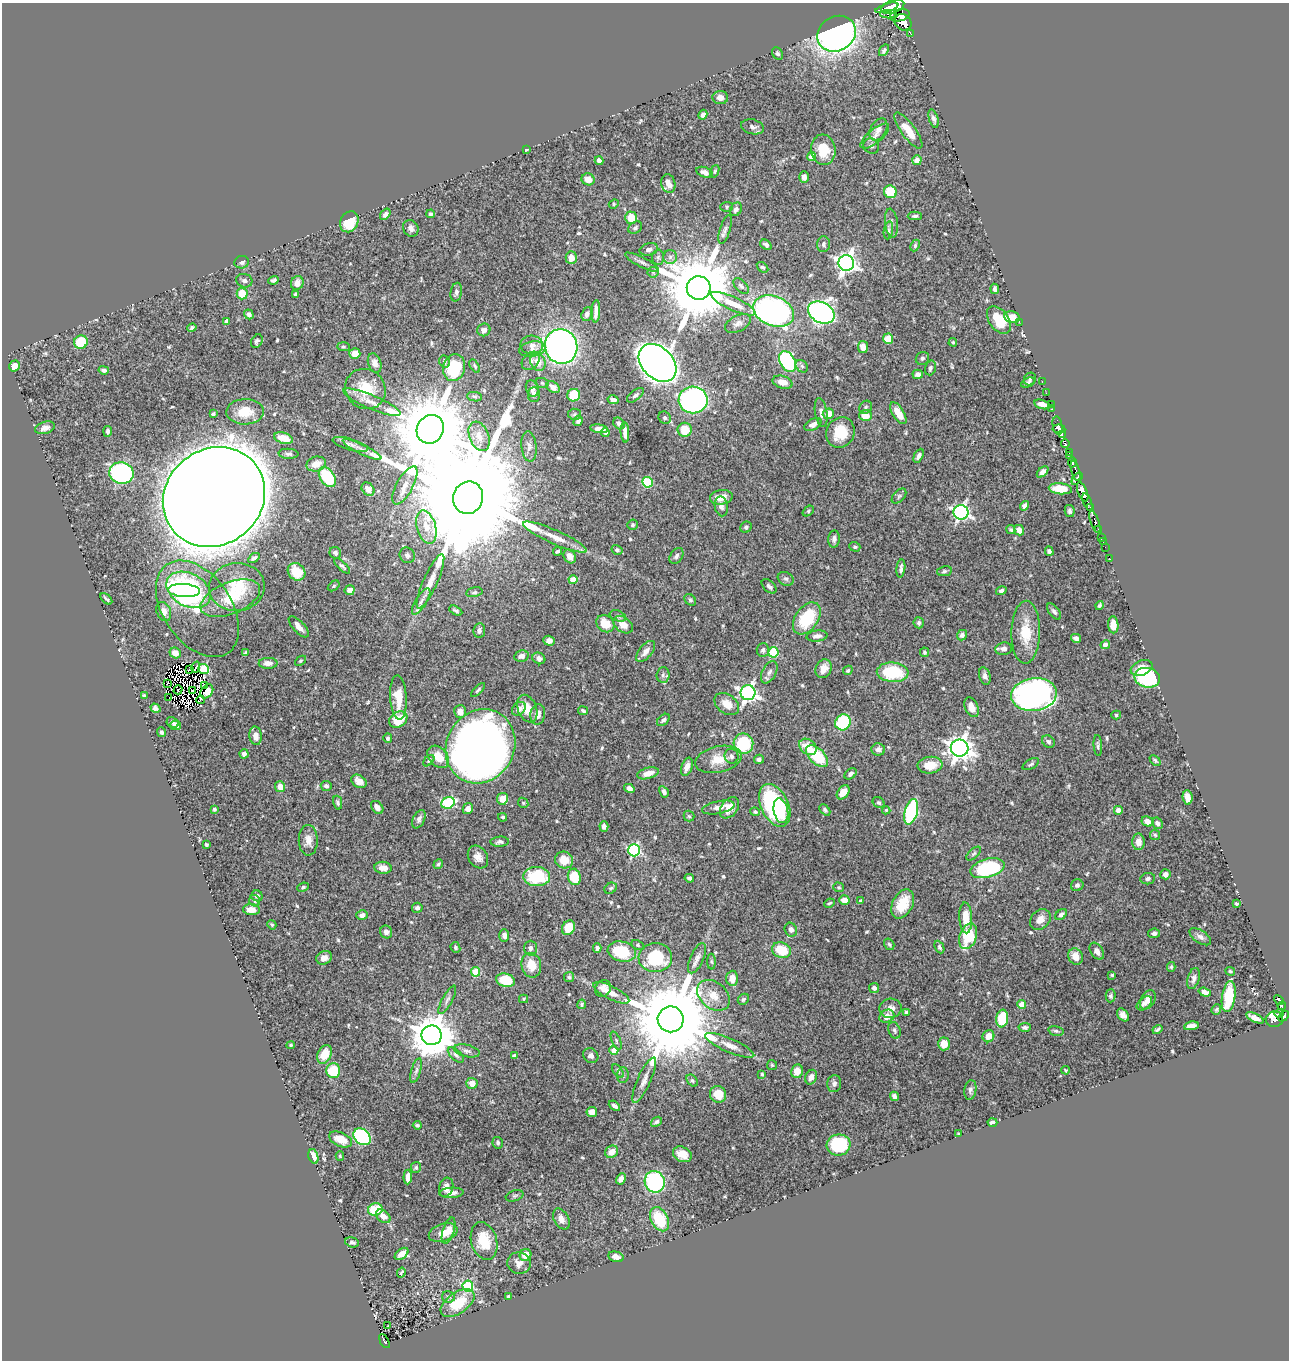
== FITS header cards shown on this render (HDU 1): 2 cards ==
NAXIS1  =                 1287
NAXIS2  =                 1358

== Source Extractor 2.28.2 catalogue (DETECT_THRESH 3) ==
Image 1287 x 1358 px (HDU 1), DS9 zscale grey, 1 PNG px = 1 image px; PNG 1291 x 1362 px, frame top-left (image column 1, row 1358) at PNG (2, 3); each listed source drawn as its Kron ellipse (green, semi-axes under 4 px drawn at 4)
Background 0.705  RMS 0.015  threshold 0.0454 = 3 sigma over >= 5 px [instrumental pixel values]
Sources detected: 613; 7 with non-positive FLUX_AUTO (blend fragments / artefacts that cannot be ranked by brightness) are neither listed nor drawn; of the other 606, the 500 brightest by FLUX_AUTO listed and drawn (106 fainter detections omitted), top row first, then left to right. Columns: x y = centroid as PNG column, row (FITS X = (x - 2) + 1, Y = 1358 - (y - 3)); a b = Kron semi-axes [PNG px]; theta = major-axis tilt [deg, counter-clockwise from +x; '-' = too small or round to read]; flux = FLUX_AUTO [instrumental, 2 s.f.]
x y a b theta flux
893 7 12 6 19 2400
887 8 12 3 17 1100
888 14 8 3 1 150
900 15 10 6 14 1400
903 22 9 7 -41 1700
910 33 3 2 - 41
837 34 20 17 32 470
884 50 6 4 55 2.1
778 53 6 5 - 2.3
720 98 8 6 -5 7.4
703 115 5 4 - 2.8
934 119 9 4 -74 3.5
753 127 11 7 -14 4.2
878 129 12 7 60 6.4
908 131 21 7 -54 16
875 136 17 7 40 6.6
871 146 8 7 - 3.1
526 150 3 3 - 1.4
823 150 15 12 -83 22
812 157 4 4 - 13
917 160 5 4 - 7.9
599 161 4 4 - 4.2
715 171 6 4 72 1.5
705 172 9 5 -21 5.2
804 177 6 4 -89 5
588 179 6 6 - 9.2
668 184 9 7 -77 8
890 192 6 6 - 37
614 204 5 4 - 1.4
727 207 6 5 - 1.6
736 209 7 5 57 3.5
385 214 6 4 51 3.7
431 214 4 3 - 2.2
915 216 7 4 2 2.2
631 218 6 6 - 18
349 222 11 9 61 28
891 223 14 6 -84 4.2
411 228 9 7 -57 4.6
635 228 7 5 35 2.5
725 229 14 5 71 3.8
888 230 9 4 82 2.2
823 244 8 6 88 3.2
766 245 6 4 -37 2.8
915 246 6 4 65 1.6
649 249 9 6 14 4.1
658 257 7 6 - 2.5
670 257 7 6 - 3.3
571 258 6 5 - 10
242 262 7 6 - 3.3
642 262 19 5 -27 4.3
846 263 8 8 - 600
763 267 6 4 -36 1.5
653 272 5 5 - 1.6
274 280 5 4 - 2.2
244 281 8 6 -14 3.2
297 283 7 6 - 6.7
741 286 9 5 -45 2.8
699 288 12 12 - 14000
995 289 5 3 - 2.9
456 292 9 5 79 4
242 294 6 5 - 23
295 294 3 3 - 1.6
733 304 24 6 -24 16
596 311 11 4 87 5.9
774 311 21 15 -21 280
821 313 14 10 -26 430
249 314 5 4 - 3.2
587 314 7 5 70 3.9
1012 317 8 6 -11 12
999 320 15 9 -54 35
227 321 4 4 - 3.9
1019 322 2 2 - 110
738 323 14 8 27 5.8
192 328 4 4 - 1.8
484 330 6 6 - 5.2
888 339 5 5 - 17
257 341 7 5 62 2.3
81 342 7 6 - 40
953 342 4 4 - 1.5
532 345 11 9 -2 6.4
561 346 17 16 - 510
343 347 6 4 -4 1.5
863 347 6 5 - 6.9
532 349 13 7 10 6.1
355 353 5 5 - 12
922 358 7 6 - 2.4
531 361 10 7 46 4.4
445 362 6 5 - 2.1
538 362 9 7 -66 11
788 362 11 7 -61 120
375 363 10 6 -72 5.4
657 363 22 15 -45 1400
14 366 6 5 - 8.9
475 366 7 4 -59 1.6
802 366 7 5 -45 2.5
454 368 14 11 75 50
930 368 7 5 74 2.8
104 370 5 3 - 2.8
918 374 5 5 - 5.2
1030 379 6 5 - 1.9
783 382 10 6 -17 8.7
1028 382 7 4 25 2
1042 382 3 2 - 17
542 383 6 5 - 1.5
553 387 7 5 -36 6.6
365 389 21 19 -44 29
532 389 8 6 -71 3.5
1046 393 2 2 - 8.7
534 394 7 6 - 3.9
574 395 6 6 - 26
635 395 10 5 38 2.8
474 397 7 4 -6 2.1
613 400 6 4 -13 3.8
693 400 14 13 - 270
372 402 31 7 -23 13
1042 404 8 4 -16 5.3
1051 405 3 2 - 11
866 407 7 6 - 2.2
1052 409 2 2 - 3.7
245 412 18 12 2 21
821 413 14 6 -80 5.5
898 413 12 5 -59 14
213 414 3 3 - 2.4
575 414 6 5 - 1.9
828 414 6 5 - 14
865 416 6 5 - 17
665 418 6 5 - 2.4
578 421 5 4 - 2.7
619 423 6 5 - 3
813 425 9 5 27 5.8
1057 426 9 4 -80 460
45 428 10 6 16 5.6
430 429 15 13 53 17000
599 429 9 4 -8 7.3
1059 429 6 3 -5 380
685 430 7 7 - 19
108 431 5 4 - 3.2
625 432 10 4 -86 6.7
840 432 15 14 - 29
605 433 4 3 - 2.7
1062 434 3 3 - 13
479 436 15 9 -68 12
283 438 9 5 -15 13
350 444 18 5 -16 5.5
1065 444 4 3 - 190
529 446 15 7 -84 5.4
362 449 21 5 -26 6.4
1069 452 4 3 - 43
288 454 10 5 -4 2.7
919 456 7 4 63 3.6
1070 456 3 2 - 12
1072 462 5 3 - 260
316 464 10 7 15 11
1076 471 10 3 -75 280
1043 472 7 4 44 4.1
121 473 12 10 -14 230
327 477 11 7 -56 60
1077 479 7 4 53 300
647 482 5 5 - 69
405 485 21 8 61 11
368 489 7 5 -47 7.5
1060 489 12 5 -5 19
1083 492 10 4 -68 1600
899 496 9 5 46 2.3
214 497 53 48 38 7900
721 497 11 7 6 12
468 498 16 15 - 65000
1087 502 9 3 -69 150
721 506 10 6 -79 4.5
1024 506 5 4 - 3.3
1090 508 3 2 - 79
808 511 6 4 38 1.6
1070 511 6 5 - 2.5
961 512 7 7 - 290
1095 522 12 3 -71 210
633 525 5 5 - 2.2
426 527 17 9 -74 16
746 527 6 5 - 2.4
1098 529 3 3 - 38
1011 530 5 4 - 1.5
1019 530 5 5 - 7.1
555 537 35 7 -24 15
1101 538 4 3 - 31
834 539 8 5 83 4.3
1103 542 2 2 - 6.1
855 547 6 4 -21 1.9
1105 547 2 2 - 6.5
617 550 6 4 -33 2.2
557 551 4 3 - 2.1
1049 551 5 4 - 3.1
335 553 6 5 - 3
407 555 8 7 - 3.4
570 556 7 5 -57 7
676 556 9 6 54 3.2
254 558 6 4 33 2.6
1109 558 3 2 - 7.6
342 566 10 4 -44 2.5
901 568 9 4 83 3.3
944 571 7 5 11 2.1
296 572 9 8 - 27
786 579 8 6 -28 3
573 580 4 4 - 16
430 581 29 7 66 13
334 586 6 4 37 1.5
769 586 9 5 -43 2.9
237 587 28 24 6 39
184 590 16 6 -5 74
189 590 23 16 -29 190
350 590 5 5 - 4.8
1001 591 5 4 - 2.7
474 592 8 4 11 2
230 598 31 16 22 33
106 599 7 2 -42 2
690 600 6 5 - 2.2
421 601 15 5 58 5
1100 605 4 3 - 1.9
197 609 54 34 -55 68
164 611 10 7 -69 5.9
456 611 7 4 -28 2.4
1054 612 9 5 -51 3
618 616 8 5 -21 2.2
807 618 18 11 55 54
919 623 5 5 - 3
605 624 10 7 -39 18
623 625 11 7 -38 10
1113 625 8 5 -85 11
299 627 13 5 -47 7
479 630 7 6 - 3.4
1026 632 31 14 89 31
962 635 5 5 - 3.4
817 636 10 5 7 4.9
1076 638 5 4 - 3.3
549 641 6 5 - 4.7
1105 645 5 4 - 3.9
1004 649 8 6 9 5.5
763 650 7 6 - 3
646 651 12 6 50 7.3
773 652 5 5 - 58
925 652 4 4 - 2.1
175 653 6 5 - 6.8
245 653 4 3 - 2
521 656 7 5 13 4.7
539 658 7 5 -31 4.2
301 661 6 4 40 1.3
268 663 9 5 0 6.2
196 667 6 2 72 3.6
1142 668 11 7 21 12
203 669 5 5 - 46
823 669 9 7 64 8.6
189 670 4 2 - 1.9
848 670 5 4 - 1.6
769 672 12 7 62 4.6
893 672 16 10 -3 59
663 675 8 6 87 3.2
985 676 9 5 -74 4
1147 678 13 9 -14 91
167 683 4 2 - 2.4
205 685 4 3 - 5.1
178 690 4 2 - 1.9
478 690 9 3 45 1.8
193 691 3 2 - 2
207 691 8 5 54 12
748 693 7 7 - 400
1034 695 23 16 7 460
144 696 4 3 - 1.7
169 697 2 2 - 1.5
398 697 22 8 -87 22
200 700 4 3 - 1.6
727 704 14 9 -36 14
971 707 10 6 -67 8.3
155 708 5 4 - 2.8
519 709 8 6 45 5.5
527 709 14 9 -66 16
583 711 5 3 - 2
460 712 6 6 - 8
538 714 10 7 79 6.6
1116 715 5 4 - 1.5
398 719 10 7 32 31
663 720 7 5 42 2.4
173 722 6 5 - 3.3
843 722 8 7 - 84
175 725 6 4 -10 4.2
162 732 5 4 - 2.4
256 736 9 6 -84 6.7
388 738 5 4 - 2.6
1048 742 7 5 -40 2.8
743 744 10 9 - 70
480 746 38 34 60 1300
1098 746 10 4 -86 2.2
808 747 10 7 -39 19
960 748 9 8 - 930
878 749 7 6 - 4.6
244 754 4 4 - 4.6
732 756 7 7 - 3.6
817 756 13 7 -44 48
438 757 12 9 -50 17
718 759 23 13 12 20
759 759 5 4 - 3.2
1155 760 6 4 -44 1.6
429 761 7 4 46 1.7
1031 764 9 4 29 2.2
930 765 12 8 5 18
687 767 9 5 69 7.4
648 773 11 5 15 9
851 774 7 4 37 3.4
359 781 8 6 -32 8.5
326 786 5 5 - 2.8
280 787 5 5 - 9.5
629 788 5 4 - 5.4
664 792 6 4 -60 3.4
843 792 8 5 52 10
1187 797 7 5 -83 8.1
502 799 6 5 - 13
879 802 6 5 - 2.3
338 803 7 4 -77 2.4
448 803 7 5 25 93
523 803 6 4 -46 1.4
775 805 22 13 -65 130
377 807 7 5 -49 6.6
718 807 16 6 12 6.9
729 808 12 8 53 12
214 809 3 3 - 2
468 809 5 5 - 6.3
825 810 6 4 -48 2.2
886 810 4 3 - 1.4
1118 810 4 4 - 7.1
781 811 12 7 -79 24
755 812 5 4 - 1.9
911 812 13 6 75 130
689 816 5 5 - 1.7
503 817 4 4 - 1.8
419 819 10 6 65 4.1
1148 821 6 5 - 7.6
1157 823 6 5 - 3.4
604 827 5 4 - 4.2
1155 835 5 5 - 1.6
308 840 15 9 -89 9.6
500 842 9 5 3 3
1139 842 8 6 -89 8.1
206 844 3 3 - 1.7
634 850 6 6 - 130
974 854 9 4 41 2
478 857 12 9 -59 8.5
564 860 9 8 - 16
438 864 5 4 - 1.7
383 868 8 6 -7 7.1
988 868 18 9 15 100
1165 874 5 5 - 3.7
537 876 13 9 -4 53
574 877 8 6 -75 29
689 878 5 4 - 2.3
1148 879 7 5 8 3.1
1077 885 6 6 - 2.8
303 887 6 4 22 1.8
839 887 5 4 - 1.6
611 888 6 5 - 2.1
257 896 6 5 - 3.7
844 900 5 4 - 10
255 901 6 5 - 2.7
861 901 4 3 - 2.4
829 903 5 3 - 1.5
903 904 16 10 63 27
1236 904 4 3 - 1.4
417 908 5 5 - 3
251 910 8 5 -4 10
362 915 6 5 - 4.9
1061 915 6 4 43 3.1
966 918 15 6 -87 21
1040 919 11 9 47 9.3
272 925 5 4 - 1.5
568 928 8 6 60 24
791 930 7 6 - 3.5
386 932 6 6 - 4.1
1154 933 6 4 8 3.1
504 935 6 5 - 5.3
968 936 13 8 71 47
1200 937 12 6 -34 4.4
889 944 6 4 -57 1.9
637 945 6 4 -27 1.5
455 947 5 4 - 1.9
939 947 7 4 -64 2
530 948 7 6 - 4.2
597 948 5 4 - 3.5
781 950 10 7 -23 28
622 951 14 10 -14 43
1097 951 9 6 -56 5.9
1075 957 8 7 - 13
324 958 8 6 24 6.9
655 958 17 14 4 60
697 958 16 6 66 6.2
711 962 8 4 -88 1.4
531 965 12 9 -77 16
1171 967 5 4 - 1.6
1230 971 5 4 - 1.5
476 972 5 4 - 41
1112 975 3 3 - 1.5
569 977 5 5 - 1.7
732 978 7 6 - 10
1193 978 11 6 73 3.8
505 980 9 6 -15 37
603 988 9 7 52 6.4
874 988 5 5 - 4.2
1205 992 6 4 -18 4.4
611 993 20 6 -26 8.6
713 995 18 13 -40 16
1111 996 6 5 - 2.6
1229 997 15 6 81 41
524 999 4 4 - 1.3
743 999 6 5 - 2.1
447 1000 16 5 61 4
1148 1000 10 7 59 7.5
1279 1000 5 3 - 160
1144 1003 9 5 39 4.1
582 1004 5 4 - 1.5
1022 1004 4 4 - 19
1282 1006 4 3 - 48
890 1008 11 9 5 7.5
1216 1009 5 4 - 1.4
906 1012 4 3 - 1.8
1279 1013 4 3 - 59
1123 1015 7 5 -47 7
887 1016 8 6 30 8.8
1283 1016 6 4 49 460
1002 1018 9 6 82 40
1255 1018 9 4 -26 6.6
671 1019 13 13 - 21000
1274 1019 9 7 4 82
1191 1026 7 4 10 7.6
1025 1027 6 4 4 2.7
1157 1029 5 3 - 2
894 1030 8 5 -72 2.5
1056 1031 8 4 -14 2
432 1035 10 10 - 3700
988 1036 6 5 - 11
616 1041 9 4 -67 2.4
944 1044 6 6 - 14
291 1045 4 4 - 1.4
730 1045 26 7 -24 12
614 1050 4 4 - 14
467 1051 13 6 -13 3.9
324 1054 10 7 65 19
456 1055 10 5 -42 2.8
591 1055 8 7 - 4.5
514 1056 4 3 - 3.6
772 1065 5 5 - 1.4
416 1070 13 5 74 3.6
1066 1070 4 3 - 1.4
333 1071 7 7 - 41
618 1071 8 3 -51 1.6
797 1071 7 6 - 11
762 1074 4 3 - 1.7
623 1075 7 6 - 2.6
811 1077 7 5 65 5.7
644 1080 25 6 66 8.9
692 1081 7 5 -49 1.9
472 1083 5 5 - 11
834 1084 8 7 - 4.1
970 1090 10 6 80 3.2
718 1094 8 8 - 22
894 1096 5 4 - 4.1
614 1106 6 3 -39 3.2
592 1112 5 5 - 7.5
656 1122 6 4 37 2.5
992 1122 5 3 - 3.5
417 1125 4 3 - 1.6
959 1134 3 2 - 1.5
362 1137 9 7 -41 120
341 1139 12 7 -24 16
498 1143 6 5 - 2.8
839 1145 12 10 8 74
612 1152 7 5 32 9.5
682 1154 10 7 -27 12
313 1156 7 5 -74 9.2
340 1156 4 4 - 1.3
416 1167 5 5 - 1.8
408 1177 7 4 86 7.6
621 1179 6 4 61 4.3
655 1182 11 10 - 150
446 1187 10 7 74 7.2
452 1193 12 5 4 6.3
515 1196 9 5 17 2.1
375 1210 7 6 - 31
383 1216 8 5 -42 7.6
561 1219 11 7 -60 6.9
659 1219 13 8 -62 38
449 1230 14 5 71 6.3
443 1233 15 8 17 15
484 1241 19 13 -74 30
352 1242 7 5 -16 2.7
402 1254 8 4 38 11
525 1255 6 6 - 14
616 1257 8 5 -15 6.7
519 1263 12 10 -15 6.8
401 1273 5 4 - 1.6
468 1286 5 5 - 98
448 1297 6 5 - 1.9
509 1297 4 3 - 2.8
457 1303 19 10 35 32
388 1326 4 3 - 3.2
385 1341 8 3 -61 140
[106 fainter detections neither listed nor drawn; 7 non-positive-flux detections neither listed nor drawn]